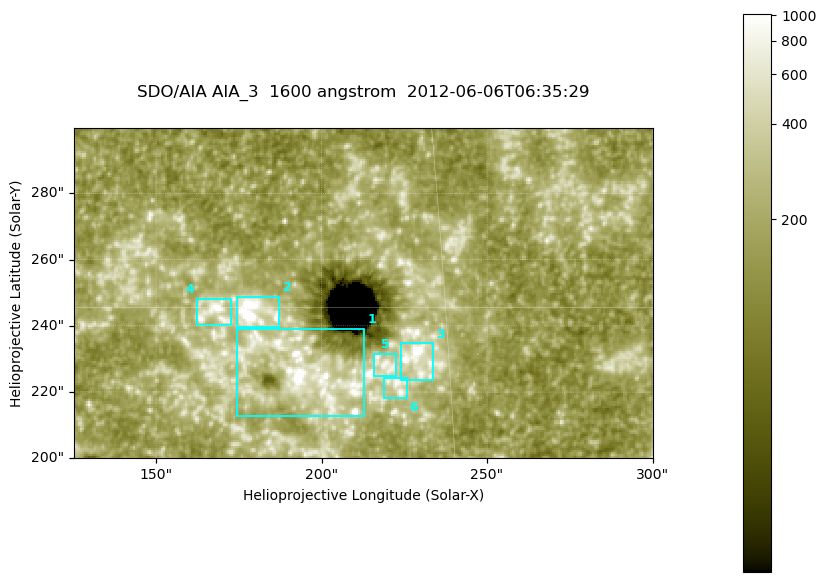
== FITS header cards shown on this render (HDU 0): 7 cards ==
TELESCOP= 'SDO/AIA '
INSTRUME= 'AIA_3   '
WAVELNTH=                 1600
WAVEUNIT= 'angstrom'
DATE-OBS= '2012-06-06T06:35:29.12'
CTYPE1  = 'HPLN-TAN'
CTYPE2  = 'HPLT-TAN'

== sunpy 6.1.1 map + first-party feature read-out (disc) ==
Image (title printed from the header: SDO/AIA AIA_3  1600 angstrom  2012-06-06T06:35:29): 287 x 164 px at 0.609 arcsec/px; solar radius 946 arcsec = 1552 px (partial field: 0.6% of the solar disc is inside the frame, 100% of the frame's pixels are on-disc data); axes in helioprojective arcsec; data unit not stated in the header (colour bar unlabelled)
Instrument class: DISC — disc imager (sunpy class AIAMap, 1600 A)
Bright regions (active regions / flare kernels): reference = the on-disc median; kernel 3 px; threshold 5 sigma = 322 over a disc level ~182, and >= 1.15x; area >= 47 px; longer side >= 3 px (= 1.8 arcsec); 6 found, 6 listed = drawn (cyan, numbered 1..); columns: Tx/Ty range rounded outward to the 2 arcsec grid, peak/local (2 s.f.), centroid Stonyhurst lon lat
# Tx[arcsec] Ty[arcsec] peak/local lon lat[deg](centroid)
1 174..214 212..240 8.8 +12 +14
2 174..188 238..250 20 +11 +15
3 224..234 224..236 12 +14 +14
4 162..174 240..248 7 +11 +15
5 216..224 224..232 4.3 +14 +14
6 218..226 218..226 5.2 +14 +14